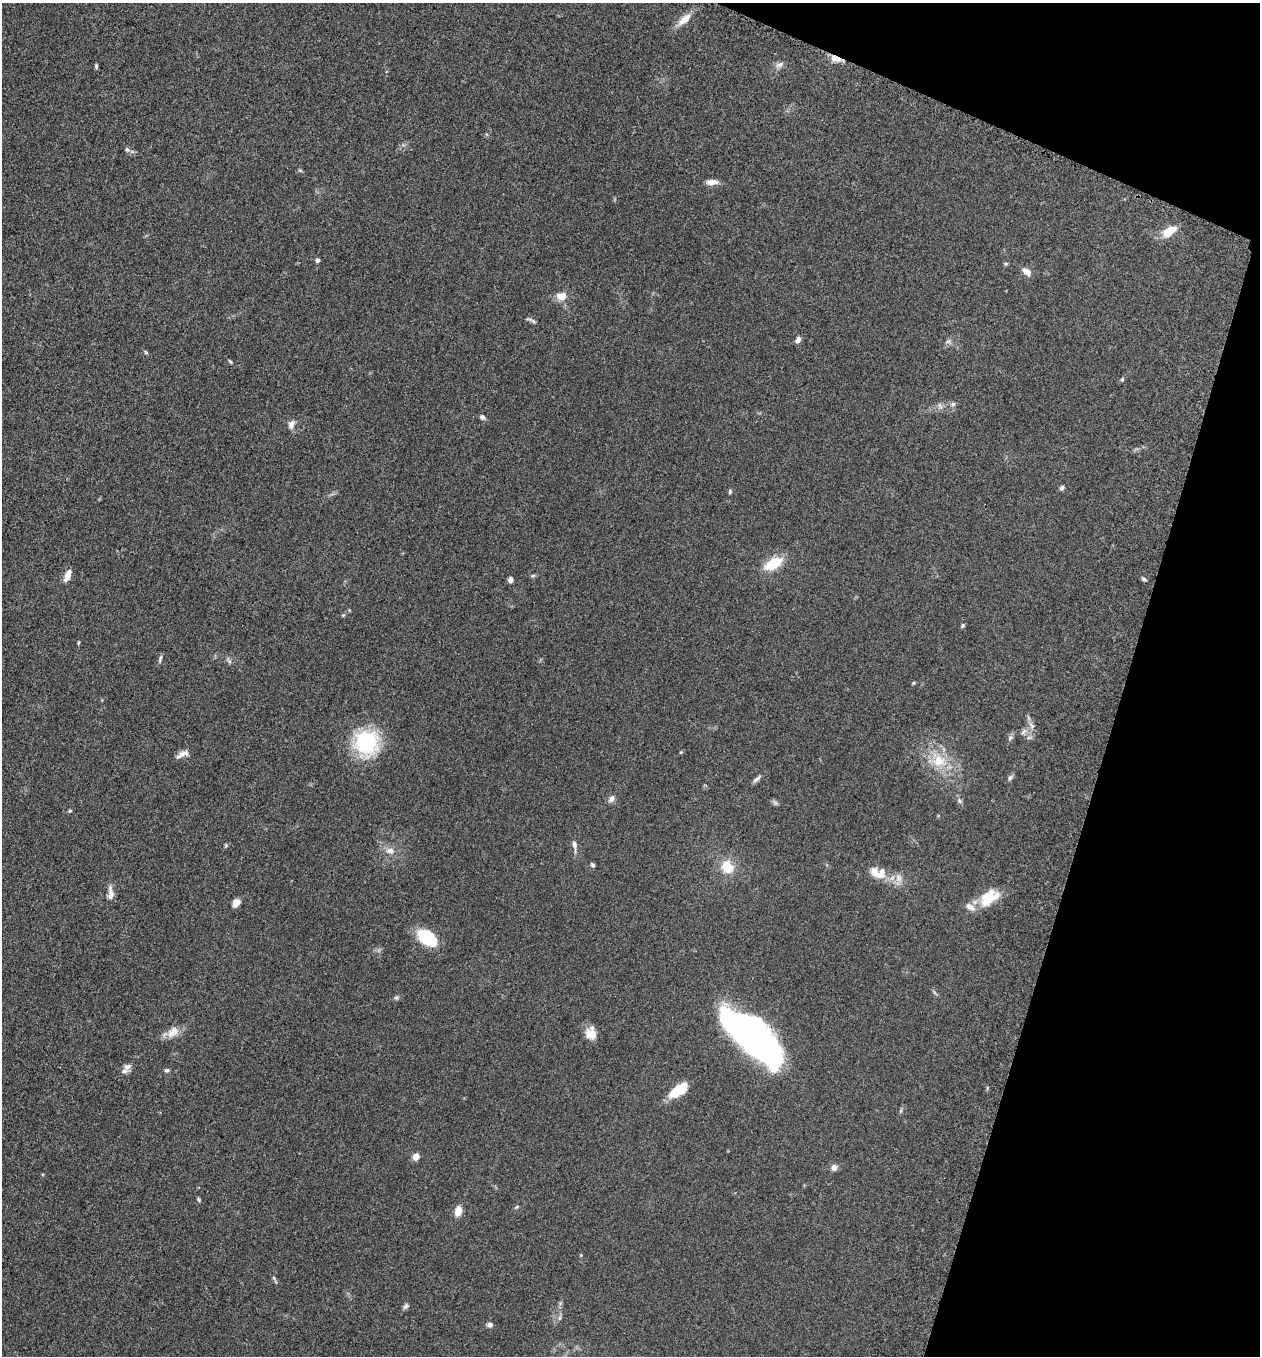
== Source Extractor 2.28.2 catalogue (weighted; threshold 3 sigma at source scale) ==
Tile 8 of 4 x 4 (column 4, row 2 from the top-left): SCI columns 3971-5228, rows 2723-4076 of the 5507 x 5462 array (HDU 1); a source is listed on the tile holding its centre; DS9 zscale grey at full resolution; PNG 1262 x 1358 px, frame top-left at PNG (2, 3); no overlay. Shown black and unused: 15% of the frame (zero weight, under 3 of 5 exposures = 3% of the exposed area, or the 3 px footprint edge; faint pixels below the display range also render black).
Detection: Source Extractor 2.28.2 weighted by HDU 2 'WHT'; one run over the whole footprint, this tile lists its part. Background 0.0767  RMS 0.0066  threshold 0.0296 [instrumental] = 3 sigma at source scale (4.5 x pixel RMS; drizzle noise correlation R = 1.50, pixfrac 1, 0.05/0.05 arcsec/px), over >= 5 px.
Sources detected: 80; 1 too faint to see at this stretch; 1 inside a brighter object's white glare — not listed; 6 inside a brighter listed object's ellipse — not listed separately; the other 72 listed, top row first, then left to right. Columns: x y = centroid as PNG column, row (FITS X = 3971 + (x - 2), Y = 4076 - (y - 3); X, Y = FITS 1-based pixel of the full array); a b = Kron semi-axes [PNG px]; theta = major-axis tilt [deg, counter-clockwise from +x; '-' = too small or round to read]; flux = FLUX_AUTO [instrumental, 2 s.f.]
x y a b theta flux
684 20 20 8 40 8.2
835 58 15 7 -19 5.6
780 65 12 7 17 2.9
96 66 6 4 -83 1
127 149 8 6 -28 1.6
300 170 6 4 -19 0.81
712 182 15 7 3 4.1
1167 232 9 8 - 10
317 260 4 4 - 2.2
1006 264 6 4 0 0.86
1026 271 11 7 -35 4.6
561 296 14 11 1 6.2
528 319 13 4 -11 1.5
798 340 8 5 64 2.4
948 341 9 5 29 1.7
146 352 5 4 - 0.77
230 361 7 3 -48 0.85
1122 379 6 4 67 0.95
953 404 7 6 - 1.5
482 417 7 6 - 1.8
291 424 12 8 67 3.3
1062 488 7 5 62 1.7
730 492 6 4 88 0.92
773 563 22 11 30 18
68 575 13 6 68 5.7
533 576 7 4 19 0.99
1143 579 6 4 -41 1.1
510 580 6 5 - 2.5
963 626 6 5 - 0.96
78 642 6 3 81 0.74
160 659 12 4 72 1.4
913 683 5 4 - 0.73
1031 726 10 6 -53 2.4
1023 732 9 6 48 2
1010 738 8 5 63 1.6
366 743 28 27 - 49
681 752 5 3 - 0.58
182 754 17 7 24 3.9
939 761 20 18 -32 18
1010 778 8 5 66 1.6
757 779 14 5 39 2.2
612 799 9 7 57 2.6
959 801 7 6 - 1.5
775 802 7 5 -1 1.4
70 811 5 4 - 0.77
226 845 5 5 - 0.86
574 845 15 5 -83 2.9
390 851 12 8 -13 4.3
593 865 6 4 -50 1.1
727 867 15 13 -56 14
879 875 20 9 -7 7.9
111 895 16 8 89 4.2
988 898 28 16 51 16
236 903 8 6 58 5.1
428 938 16 9 -35 49
934 992 7 4 -70 1
396 997 8 4 7 1.3
174 1030 14 14 - 6.7
591 1033 13 10 -74 9
758 1041 62 23 -42 290
127 1067 11 9 49 3.3
167 1070 6 5 - 1.3
679 1090 22 10 35 17
416 1156 5 4 - 13
834 1167 8 8 - 2.9
198 1200 6 4 -71 0.92
516 1207 7 4 36 0.82
458 1211 11 7 77 7
274 1278 5 4 - 0.96
406 1306 8 6 51 1.5
560 1318 7 4 89 1.2
490 1325 6 5 - 2.8
Overlapping masked pixels (flux is a lower limit): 1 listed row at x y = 835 58